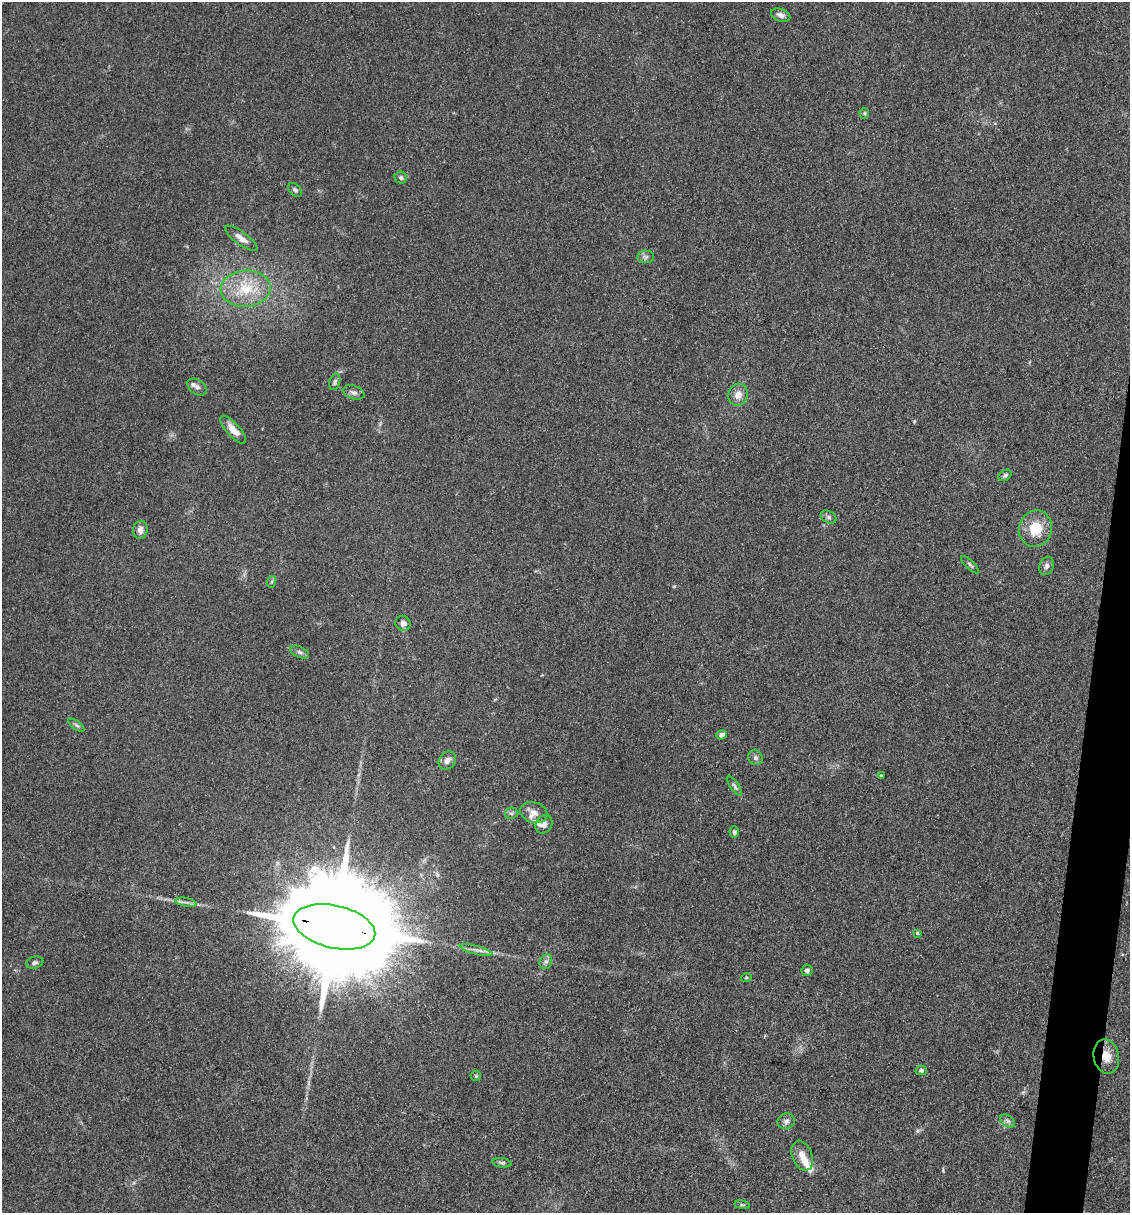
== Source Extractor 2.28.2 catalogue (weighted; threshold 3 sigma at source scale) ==
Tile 6 of 4 x 4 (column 2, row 2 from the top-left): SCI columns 1359-2486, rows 2421-3631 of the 4857 x 4841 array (HDU 1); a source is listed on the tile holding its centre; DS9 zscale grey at full resolution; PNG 1132 x 1215 px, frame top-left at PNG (2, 2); each listed source drawn as its Kron ellipse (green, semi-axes under 4 px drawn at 4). Shown black and unused: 3% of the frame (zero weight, under 3 of 4 exposures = <1% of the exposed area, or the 3 px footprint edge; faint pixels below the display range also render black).
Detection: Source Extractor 2.28.2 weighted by HDU 2 'WHT'; one run over the whole footprint, this tile lists its part. Background 0.11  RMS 0.0062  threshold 0.0281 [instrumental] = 3 sigma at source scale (4.5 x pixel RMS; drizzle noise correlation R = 1.50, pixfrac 1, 0.05/0.05 arcsec/px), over >= 5 px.
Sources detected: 51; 4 inside a brighter listed object's ellipse — not listed separately; the other 47 listed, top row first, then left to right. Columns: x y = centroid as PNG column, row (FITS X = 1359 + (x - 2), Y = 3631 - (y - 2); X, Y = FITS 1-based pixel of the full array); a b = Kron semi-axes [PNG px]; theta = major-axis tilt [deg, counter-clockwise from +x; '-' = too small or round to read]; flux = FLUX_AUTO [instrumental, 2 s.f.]
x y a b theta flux
781 15 10 6 -21 2.8
864 113 5 5 - 0.93
401 178 6 6 - 1.4
295 190 8 5 -43 1.5
241 238 20 6 -36 4.8
646 257 8 6 1 1.8
246 289 25 18 4 21
335 382 8 5 75 1.3
197 387 11 7 -35 2.7
354 392 11 6 -20 2.3
738 395 11 9 72 5.3
233 430 18 7 -48 6.8
1005 475 7 5 32 1.5
829 517 8 5 -27 1.6
1036 529 18 16 73 16
140 530 9 7 80 3.8
970 565 12 3 -44 1.2
1047 566 9 7 70 2.2
271 582 6 4 70 0.85
403 623 7 7 - 2.7
300 652 10 5 -25 1.7
76 725 9 4 -35 1.4
722 735 5 4 - 2.5
756 758 8 7 - 1.9
447 760 10 7 52 3.6
882 776 4 3 - 0.93
734 786 12 4 -56 1.4
511 813 6 5 - 1.4
534 813 14 10 -19 4.8
544 824 10 8 57 2.8
734 832 6 5 - 1.5
186 902 11 3 -11 1.8
334 927 42 21 -13 27000
917 933 3 3 - 0.9
476 950 17 3 -15 2.7
546 962 8 6 68 1.9
35 963 9 5 16 1.7
807 970 6 5 - 1.9
746 978 5 3 - 0.64
1106 1056 17 12 -77 8.2
921 1070 5 4 - 1.4
476 1076 5 5 - 0.92
786 1121 9 7 21 2.2
1008 1121 8 5 -36 1.6
802 1156 15 10 -69 5.9
502 1163 9 4 -8 1.4
742 1205 8 3 -9 0.88
Overlapping masked pixels (flux is a lower limit): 2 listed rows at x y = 334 927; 1106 1056